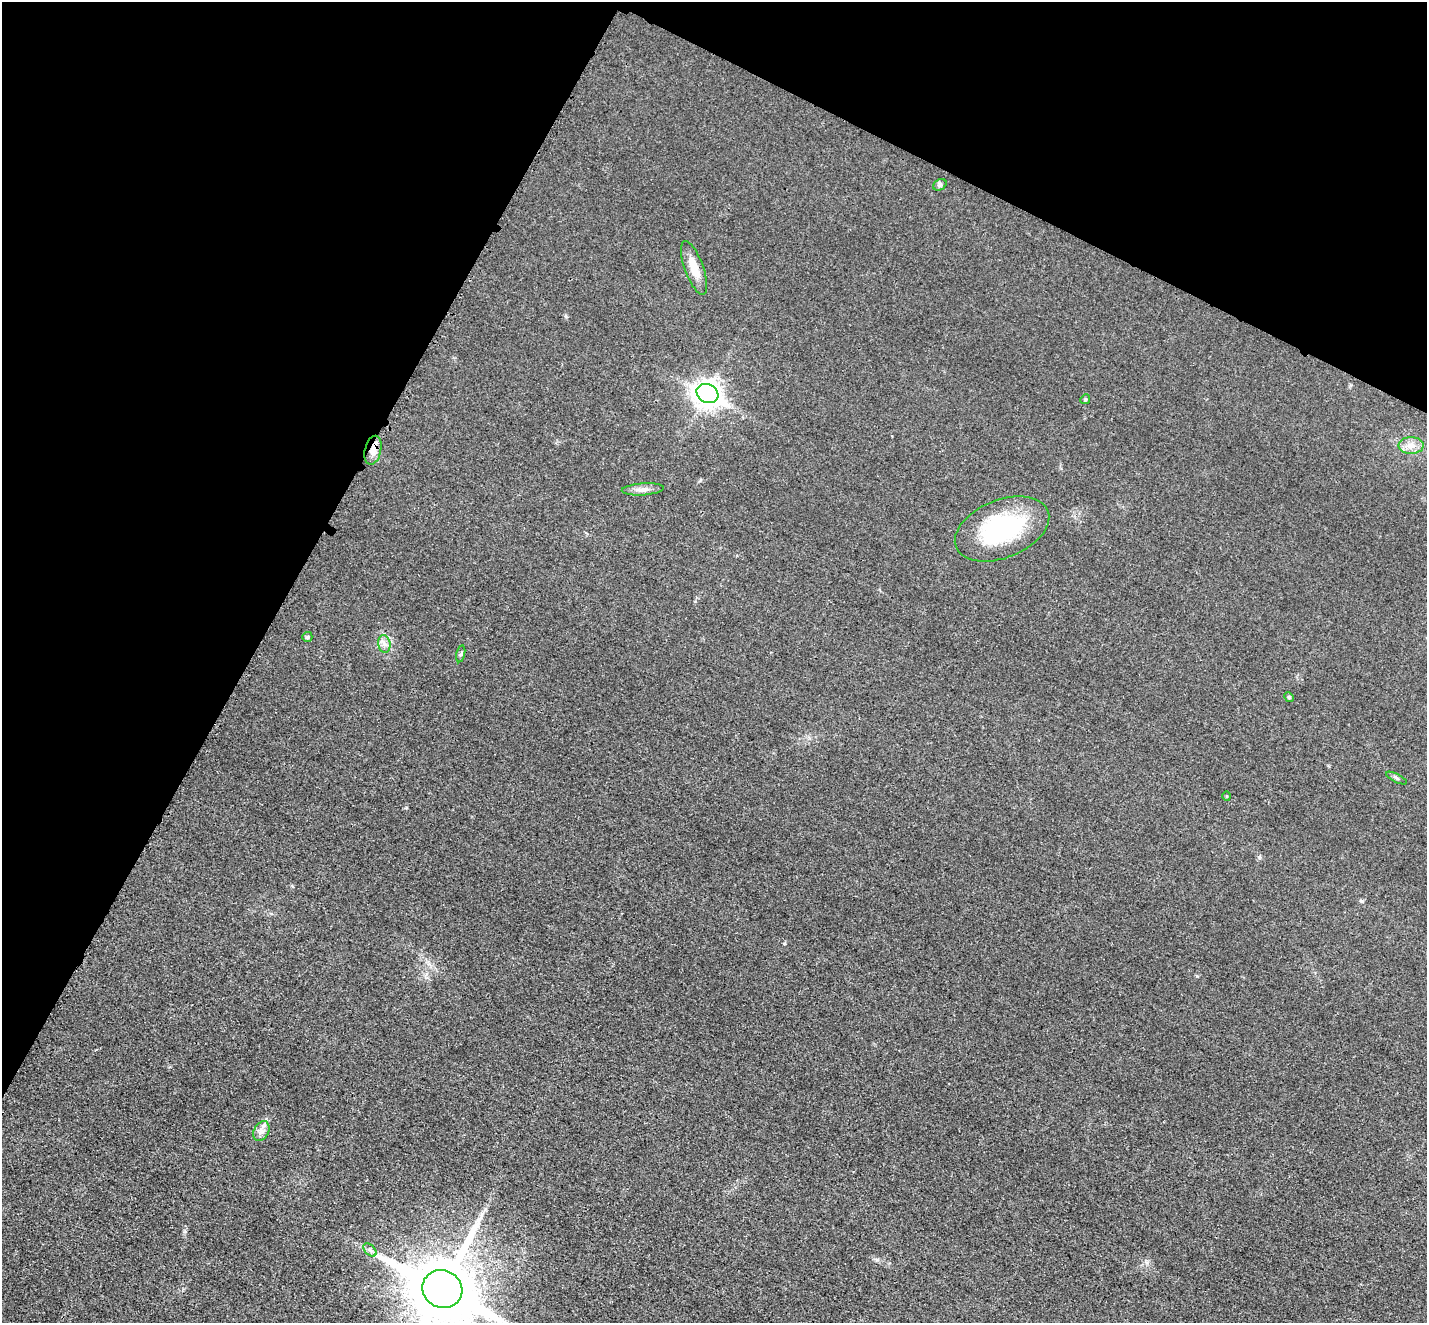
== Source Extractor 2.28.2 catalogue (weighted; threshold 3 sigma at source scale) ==
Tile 2 of 4 x 4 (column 2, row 1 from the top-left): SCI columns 1444-2868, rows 4263-5583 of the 5735 x 5745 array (HDU 1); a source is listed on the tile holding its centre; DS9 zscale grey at full resolution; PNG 1429 x 1325 px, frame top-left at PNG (2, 2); each listed source drawn as its Kron ellipse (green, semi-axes under 4 px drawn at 4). Shown black and unused: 27% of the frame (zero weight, under 3 of 4 exposures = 2% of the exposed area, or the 3 px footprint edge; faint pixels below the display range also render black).
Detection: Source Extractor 2.28.2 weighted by HDU 2 'WHT'; one run over the whole footprint, this tile lists its part. Background 0.0182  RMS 0.0051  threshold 0.023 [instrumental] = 3 sigma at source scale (4.5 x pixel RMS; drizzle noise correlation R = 1.50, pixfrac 1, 0.05/0.05 arcsec/px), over >= 5 px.
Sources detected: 17; all 17 listed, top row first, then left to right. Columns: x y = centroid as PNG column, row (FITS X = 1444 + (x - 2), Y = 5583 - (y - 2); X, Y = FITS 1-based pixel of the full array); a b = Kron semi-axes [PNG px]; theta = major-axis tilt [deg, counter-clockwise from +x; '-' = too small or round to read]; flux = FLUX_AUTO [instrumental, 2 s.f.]
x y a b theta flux
940 185 7 5 30 1
694 268 28 9 -70 8.8
707 394 11 9 -27 460
1085 399 5 4 - 0.68
1411 445 12 8 1 4.2
373 450 15 8 77 4.8
643 489 21 6 4 3.1
1002 529 49 29 22 56
307 637 5 5 - 0.99
384 644 9 6 -82 2.2
461 654 8 3 76 0.82
1289 697 5 4 - 0.64
1397 778 11 3 -26 1
1227 796 5 3 - 0.45
261 1131 10 7 63 2.7
370 1250 8 4 -44 1.4
442 1289 20 18 -30 5000
Overlapping masked pixels (flux is a lower limit): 1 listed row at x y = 373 450
Isophote crosses this tile's border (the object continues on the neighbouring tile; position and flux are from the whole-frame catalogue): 1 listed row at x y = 442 1289
Unlisted compact peaks at least as high as the median listed source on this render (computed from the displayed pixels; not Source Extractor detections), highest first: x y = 1362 901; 1197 976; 784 943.